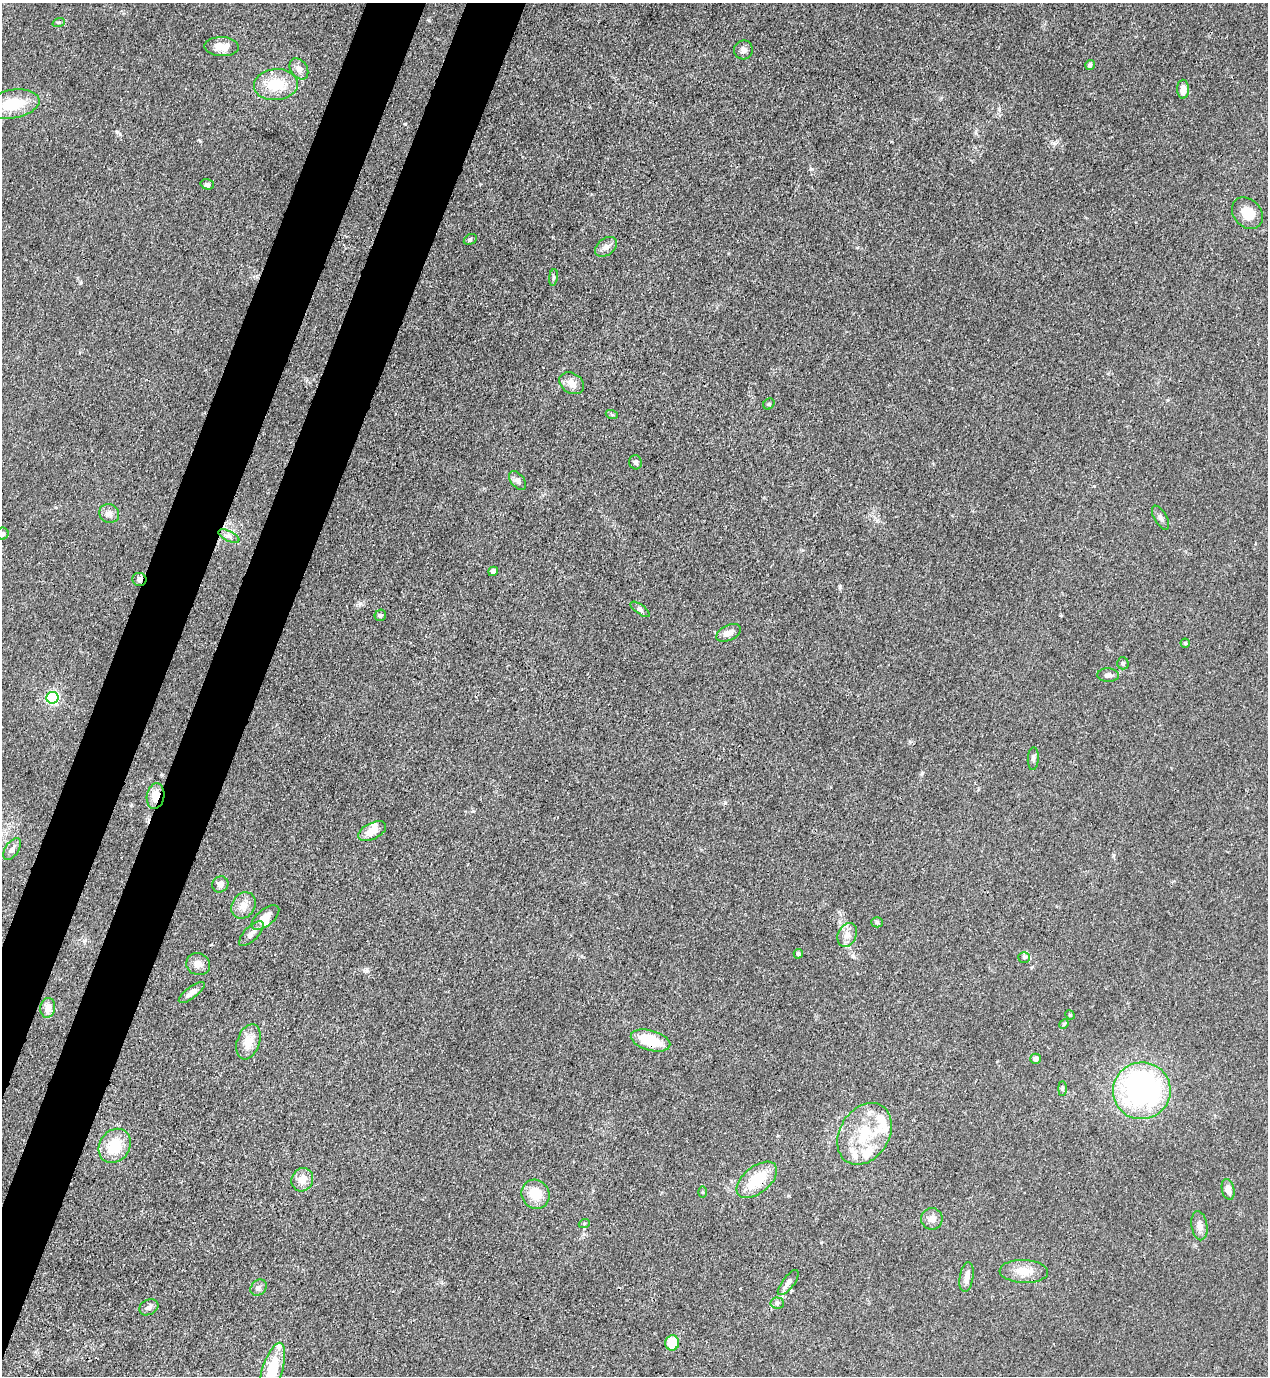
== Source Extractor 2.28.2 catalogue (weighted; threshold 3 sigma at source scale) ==
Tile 7 of 4 x 4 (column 3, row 2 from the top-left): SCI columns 2886-4151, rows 2791-4164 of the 5639 x 5578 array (HDU 1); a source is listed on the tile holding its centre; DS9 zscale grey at full resolution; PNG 1270 x 1378 px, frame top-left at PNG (2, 3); each listed source drawn as its Kron ellipse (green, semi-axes under 4 px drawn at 4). Shown black and unused: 8% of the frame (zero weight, under 3 of 4 exposures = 7% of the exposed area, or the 3 px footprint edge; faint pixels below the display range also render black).
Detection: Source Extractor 2.28.2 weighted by HDU 2 'WHT'; one run over the whole footprint, this tile lists its part. Background 0.0149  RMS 0.0024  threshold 0.011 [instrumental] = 3 sigma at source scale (4.5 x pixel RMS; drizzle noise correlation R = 1.50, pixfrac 1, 0.05/0.05 arcsec/px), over >= 5 px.
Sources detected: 78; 1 inside a brighter object's white glare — neither listed nor drawn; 6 inside a brighter listed object's ellipse — not listed separately; the other 71 listed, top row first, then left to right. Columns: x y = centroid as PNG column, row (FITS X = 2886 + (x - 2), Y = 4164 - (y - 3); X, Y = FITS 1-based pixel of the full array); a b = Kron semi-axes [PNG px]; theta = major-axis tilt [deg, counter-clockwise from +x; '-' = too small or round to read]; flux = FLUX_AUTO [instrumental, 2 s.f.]
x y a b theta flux
59 22 6 4 18 0.35
221 47 17 9 -2 3.1
743 50 9 9 - 1.1
1090 65 5 4 - 0.73
299 69 11 8 -55 1.5
276 85 22 15 5 8.2
1183 89 9 6 -89 2.4
12 104 27 14 10 9.7
207 184 7 5 -16 0.59
1247 213 17 13 -48 4.8
470 239 7 5 30 0.41
606 247 12 8 38 1.3
553 277 8 4 81 0.45
572 383 13 9 -32 2.3
769 404 6 5 - 0.35
612 415 6 4 -19 0.3
636 462 7 6 - 0.62
518 480 11 6 -49 0.96
109 514 10 9 - 1.4
1160 518 13 6 -60 1
3 534 6 6 - 0.49
229 536 11 5 -26 0.92
493 571 5 4 - 1
139 579 7 6 - 0.82
640 609 11 4 -36 0.74
380 615 6 5 - 0.52
728 633 13 7 26 1.7
1185 643 4 4 - 0.32
1123 663 6 6 - 0.5
1108 675 11 6 -1 1
52 698 6 6 - 44
1033 759 11 5 87 0.75
156 796 13 9 81 3.4
372 831 15 8 27 3.2
12 849 12 6 56 1
220 884 8 7 - 1.3
243 905 14 11 56 2.4
265 917 16 8 39 3.4
877 922 5 5 - 0.41
251 934 16 7 46 1.7
847 935 12 9 64 2
798 954 5 4 - 0.45
1024 957 6 5 - 0.45
198 964 12 11 - 1.9
192 992 16 5 38 1.7
48 1008 10 7 81 2
1070 1015 5 4 - 0.28
1064 1024 5 4 - 0.31
650 1040 20 10 -16 8.6
248 1042 18 11 71 4
1036 1059 5 5 - 1.3
1062 1089 7 4 90 0.37
1142 1091 29 28 - 66
865 1134 33 24 58 13
115 1146 18 15 54 7.8
302 1180 12 10 62 3
757 1180 24 13 39 8.9
1228 1189 10 6 -78 1.8
703 1192 5 3 - 0.25
536 1194 15 14 - 5.1
932 1219 11 10 - 1.5
584 1224 6 3 20 0.28
1199 1226 15 8 -81 1.6
1024 1271 24 11 -2 4.3
966 1277 15 6 81 1.7
788 1283 15 6 52 1.4
259 1287 9 7 45 0.81
777 1303 7 5 -4 0.59
149 1307 10 7 28 0.98
672 1343 7 7 - 7.4
272 1371 29 10 73 11
Overlapping masked pixels (flux is a lower limit): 4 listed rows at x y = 139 579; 156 796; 650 1040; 757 1180
Isophote crosses this tile's border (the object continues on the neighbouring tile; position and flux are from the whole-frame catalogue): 2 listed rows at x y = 3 534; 272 1371
Unlisted compact peaks at least as high as the median listed source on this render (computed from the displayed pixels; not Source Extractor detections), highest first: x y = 811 169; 117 132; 725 803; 840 587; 922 773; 360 603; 473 811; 1054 143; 366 971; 999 109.